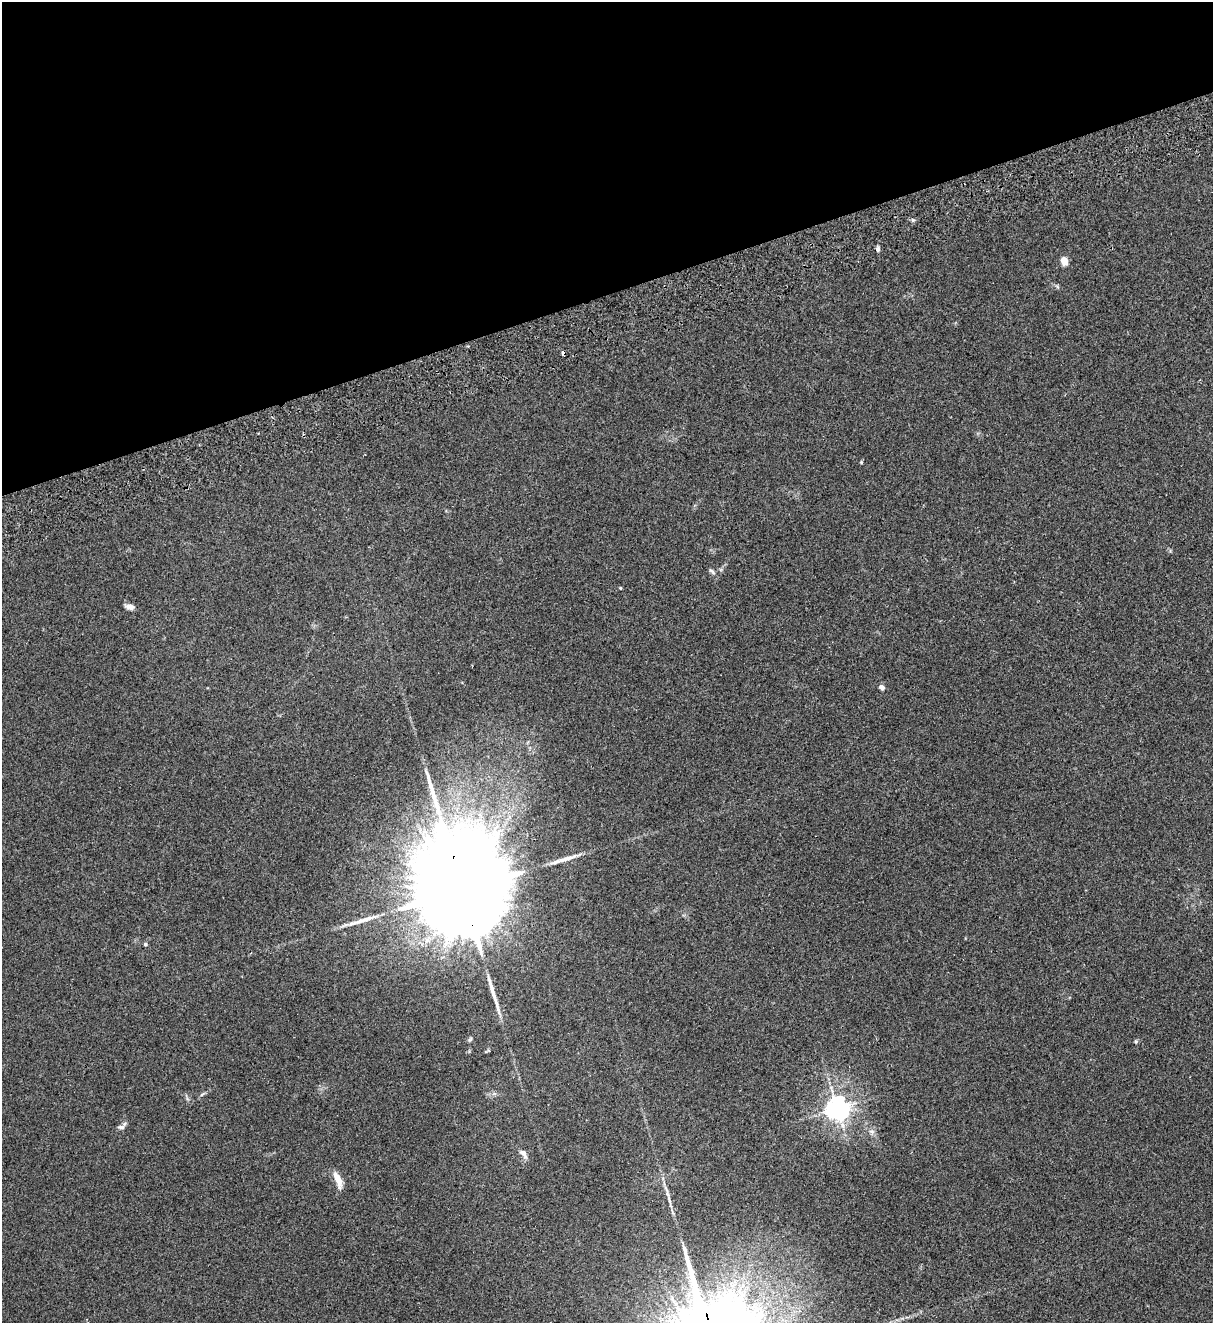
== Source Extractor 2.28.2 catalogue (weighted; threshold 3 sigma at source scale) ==
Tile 3 of 4 x 4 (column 3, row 1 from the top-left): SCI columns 2598-3808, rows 4023-5343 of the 5314 x 5399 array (HDU 1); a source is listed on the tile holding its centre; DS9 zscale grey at full resolution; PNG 1215 x 1325 px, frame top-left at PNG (2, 2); no overlay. Shown black and unused: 22% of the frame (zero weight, under 2 of 3 exposures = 3% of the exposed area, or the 3 px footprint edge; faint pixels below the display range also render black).
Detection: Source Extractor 2.28.2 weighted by HDU 2 'WHT'; one run over the whole footprint, this tile lists its part. Background 0.0624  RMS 0.007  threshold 0.0316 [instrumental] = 3 sigma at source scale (4.5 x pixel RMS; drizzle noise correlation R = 1.50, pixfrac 1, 0.05/0.05 arcsec/px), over >= 5 px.
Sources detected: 21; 4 long thin detections or spike segments (spike, bleed or trail) — not listed; the other 17 listed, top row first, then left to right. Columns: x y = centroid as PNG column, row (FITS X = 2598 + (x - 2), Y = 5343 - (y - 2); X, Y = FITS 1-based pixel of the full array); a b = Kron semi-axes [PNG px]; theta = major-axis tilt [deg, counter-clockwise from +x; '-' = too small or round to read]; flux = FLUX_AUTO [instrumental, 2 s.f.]
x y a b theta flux
878 249 7 4 -89 1.6
1064 261 8 6 -71 6.6
564 353 4 3 - 11
861 462 4 4 - 0.78
712 571 12 4 -39 1.6
620 588 4 3 - 0.62
130 607 10 6 -14 3.2
882 687 7 5 -42 2.2
462 890 49 19 -76 38000
145 944 5 4 - 1.2
470 1039 6 4 19 1
1136 1041 5 5 - 0.89
837 1108 7 7 - 580
121 1127 10 6 2 2.3
872 1131 9 4 -9 1.6
523 1153 14 7 -51 3.4
338 1180 22 7 -69 7.2
Overlapping masked pixels (flux is a lower limit): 2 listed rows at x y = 564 353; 462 890
Unlisted compact peaks at least as high as the median listed source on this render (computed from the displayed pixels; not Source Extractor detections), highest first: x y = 913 220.